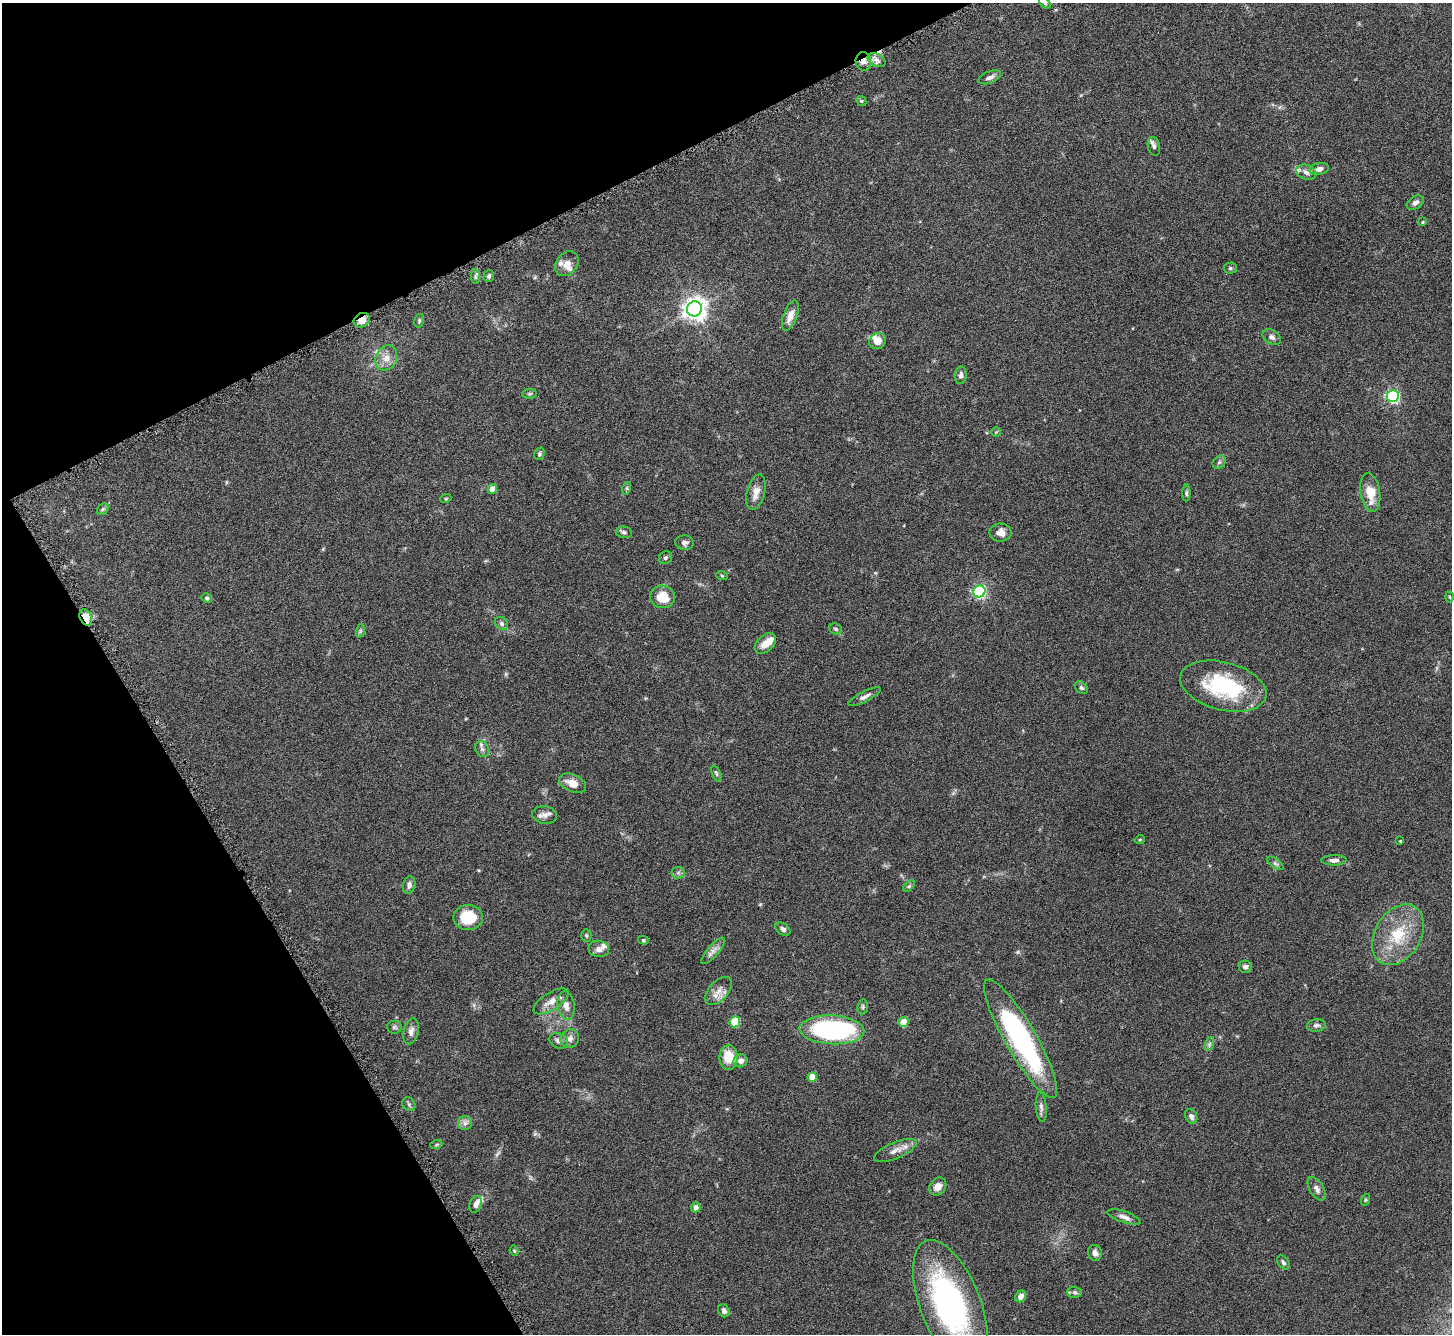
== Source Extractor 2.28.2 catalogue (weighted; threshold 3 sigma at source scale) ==
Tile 5 of 4 x 4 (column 1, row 2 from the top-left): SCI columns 5-1454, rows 2834-4165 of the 5811 x 5803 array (HDU 1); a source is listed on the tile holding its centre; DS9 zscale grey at full resolution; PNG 1454 x 1336 px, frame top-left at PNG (2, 3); each listed source drawn as its Kron ellipse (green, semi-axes under 4 px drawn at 4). Shown black and unused: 24% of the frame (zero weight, under 4 of 8 exposures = <1% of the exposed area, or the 3 px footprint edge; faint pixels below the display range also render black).
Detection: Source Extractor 2.28.2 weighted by HDU 2 'WHT'; one run over the whole footprint, this tile lists its part. Background 0.0874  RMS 0.005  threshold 0.0206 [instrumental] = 3 sigma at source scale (4.09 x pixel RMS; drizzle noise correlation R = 1.36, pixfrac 0.8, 0.05/0.05 arcsec/px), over >= 5 px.
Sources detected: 115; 2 inside a brighter object's white glare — neither listed nor drawn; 7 inside a brighter listed object's ellipse — not listed separately; the other 106 listed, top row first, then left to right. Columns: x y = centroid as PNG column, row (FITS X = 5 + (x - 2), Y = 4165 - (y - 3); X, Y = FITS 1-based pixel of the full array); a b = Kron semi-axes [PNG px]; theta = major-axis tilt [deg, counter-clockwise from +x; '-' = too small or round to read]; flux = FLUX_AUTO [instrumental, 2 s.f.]
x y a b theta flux
1045 3 7 4 -45 0.65
876 60 9 6 -27 2.1
863 61 9 7 -79 2.3
990 77 12 6 22 2.1
861 101 5 4 - 0.6
1154 146 9 6 -76 1.4
1319 169 10 6 12 2.4
1306 172 10 7 -21 2.1
1415 203 9 6 31 1.6
1422 222 4 3 - 0.5
567 264 13 10 52 3.7
1230 268 6 5 - 0.87
489 276 6 5 - 1.1
475 277 7 4 -84 0.9
694 309 8 7 - 380
790 315 16 6 69 3.9
362 320 8 7 - 3.8
419 321 7 5 76 0.72
1272 337 10 7 -33 1.5
878 341 8 7 - 3.7
386 358 13 10 62 4.1
961 375 9 6 83 1.7
529 394 7 4 7 0.73
1393 396 6 6 - 83
996 432 4 4 - 0.49
539 454 6 5 - 0.88
1219 462 7 5 45 0.93
627 488 6 4 72 0.66
492 489 5 4 - 4.3
756 492 18 9 76 4.3
1186 493 8 4 90 0.8
1370 493 19 10 -81 8.7
446 498 5 3 - 0.46
103 509 6 5 - 0.76
624 532 8 5 -11 1
1000 533 11 9 -1 3.1
684 543 9 7 -6 1.6
665 558 7 6 - 0.94
722 576 6 3 -20 0.54
979 591 6 5 - 88
662 597 12 11 - 8.8
1450 597 5 3 - 0.5
207 598 5 5 - 0.77
86 617 8 5 -66 7.5
501 624 7 6 - 1.1
835 629 7 5 -22 0.84
360 631 7 4 72 0.77
765 643 12 8 42 4.7
1223 686 44 24 -14 39
1081 688 7 5 -45 0.95
865 697 18 5 27 2
482 749 8 6 -63 1.5
716 773 8 4 -68 0.68
573 783 14 8 -24 5.2
545 815 12 9 -8 2.6
1140 839 5 3 - 0.42
1400 841 4 4 - 0.41
1334 860 12 5 1 1.9
1275 863 9 4 -35 1
678 873 6 6 - 1.1
409 885 9 6 78 1.8
909 886 7 4 45 0.74
468 917 15 12 2 13
783 929 8 5 -37 1.2
586 935 6 5 - 0.73
1398 935 33 23 59 20
643 940 5 4 - 0.61
599 949 10 8 -10 2.4
713 951 17 5 49 2.5
1245 967 6 6 - 1.4
719 991 16 9 49 4.1
551 1001 20 8 32 4.1
566 1006 14 8 -81 3.2
863 1007 7 5 83 0.84
735 1022 5 5 - 14
904 1022 5 5 - 9.6
1316 1025 9 6 7 1.5
394 1027 7 6 - 1
832 1030 32 14 -3 76
411 1031 13 7 75 2.3
570 1039 10 9 - 2.6
1021 1039 68 15 -60 82
559 1041 9 7 -25 2.1
1209 1044 7 4 71 1
728 1058 12 9 89 8.5
741 1061 7 6 - 2.2
812 1077 5 4 - 5.9
409 1104 7 6 - 1
1041 1107 15 5 -85 1.7
1191 1116 7 6 - 1.7
465 1123 7 7 - 1.7
436 1145 6 4 19 0.59
895 1150 23 8 23 3.8
938 1186 10 7 51 3.3
1317 1189 13 7 -59 2.1
1365 1200 6 3 72 0.51
476 1204 8 6 69 2.3
696 1207 5 4 - 2.1
1124 1217 17 5 -19 2.4
514 1251 5 4 - 0.53
1095 1253 8 6 -73 1.7
1283 1262 8 5 -52 1
1074 1292 7 5 -2 1
1021 1296 6 5 - 2.9
951 1305 69 30 -69 110
724 1311 7 5 -60 1.5
Overlapping masked pixels (flux is a lower limit): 3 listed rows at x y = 863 61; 362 320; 86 617
Isophote crosses this tile's border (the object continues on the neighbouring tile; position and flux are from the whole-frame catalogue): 2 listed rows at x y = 1045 3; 951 1305